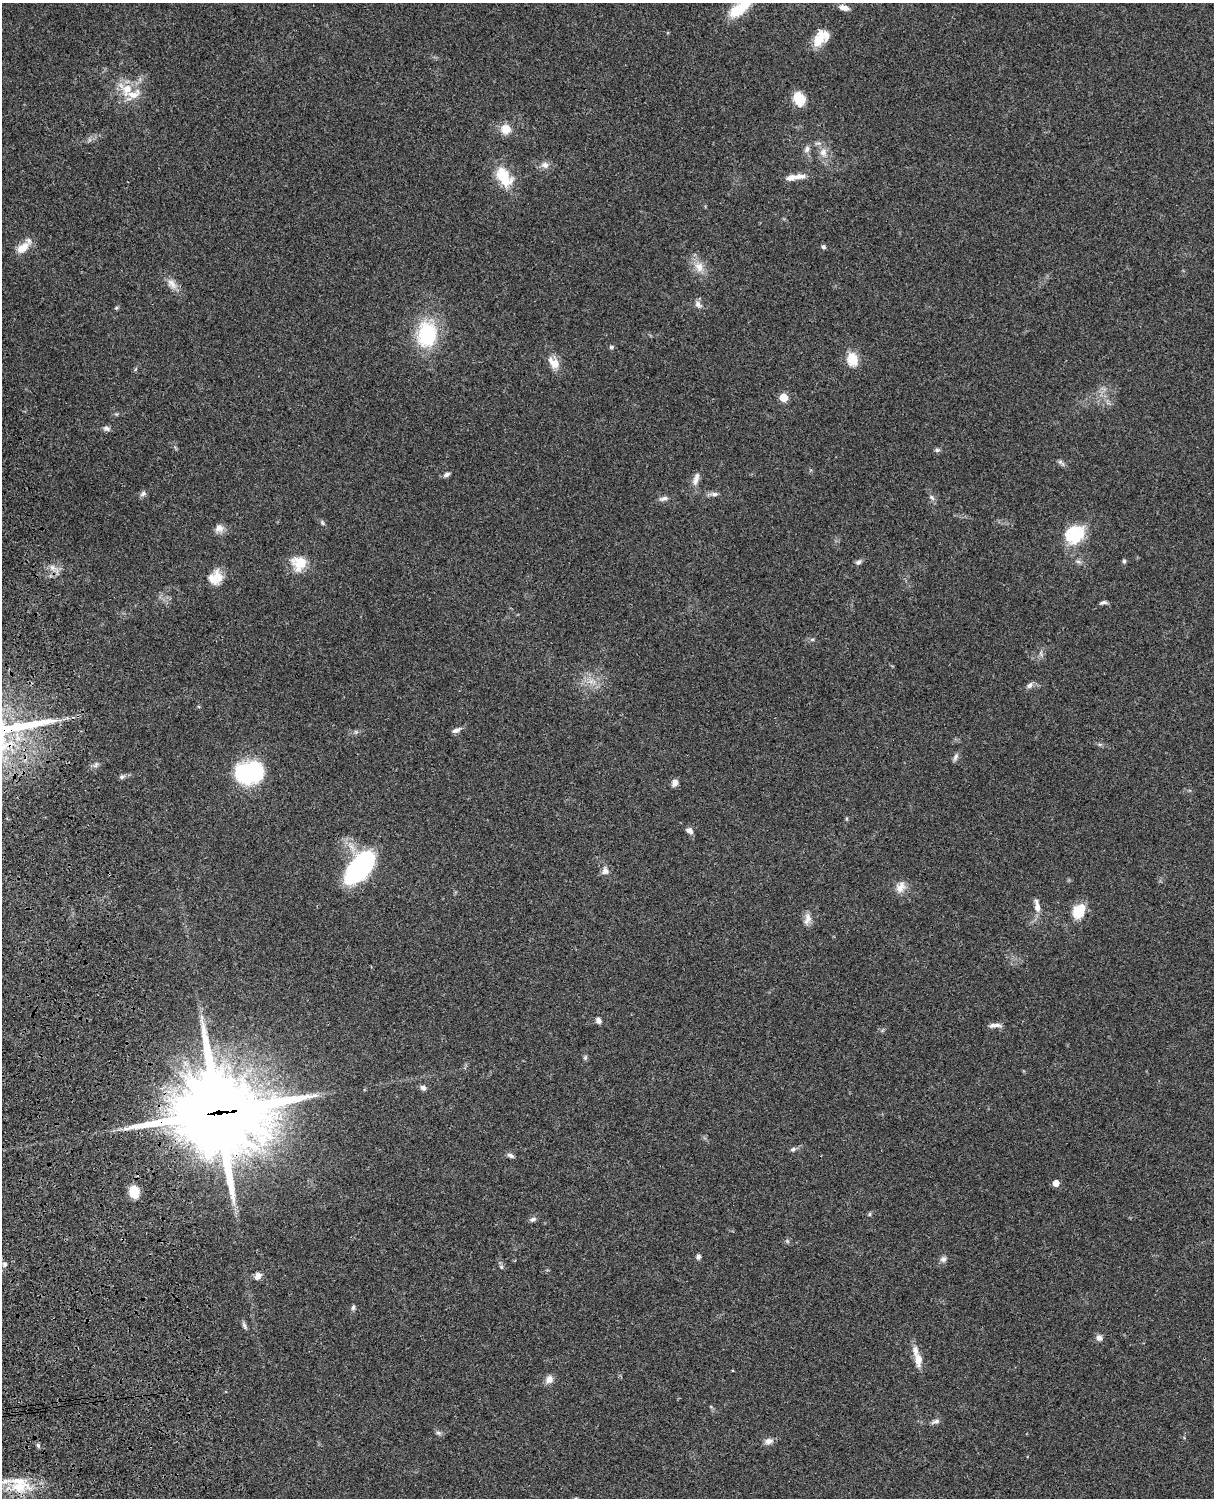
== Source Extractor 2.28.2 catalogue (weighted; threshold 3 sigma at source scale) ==
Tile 7 of 4 x 3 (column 3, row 2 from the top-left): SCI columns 2545-3756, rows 1773-3268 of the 5087 x 4927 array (HDU 1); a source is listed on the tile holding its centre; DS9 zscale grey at full resolution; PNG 1216 x 1500 px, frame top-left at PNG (2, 3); no overlay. Shown black and unused: <1% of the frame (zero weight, under 3 of 4 exposures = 6% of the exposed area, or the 3 px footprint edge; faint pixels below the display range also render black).
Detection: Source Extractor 2.28.2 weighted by HDU 2 'WHT'; one run over the whole footprint, this tile lists its part. Background 0.0867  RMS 0.0062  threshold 0.0278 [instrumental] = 3 sigma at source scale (4.5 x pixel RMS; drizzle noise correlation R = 1.50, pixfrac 1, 0.05/0.05 arcsec/px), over >= 5 px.
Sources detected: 90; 5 inside a brighter listed object's ellipse — not listed separately; the other 85 listed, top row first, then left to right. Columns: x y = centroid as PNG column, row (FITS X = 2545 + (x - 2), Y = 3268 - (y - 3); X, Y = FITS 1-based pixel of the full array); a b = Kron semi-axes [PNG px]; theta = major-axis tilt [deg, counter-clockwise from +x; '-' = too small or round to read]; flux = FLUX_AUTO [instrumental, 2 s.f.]
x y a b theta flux
740 8 32 13 37 18
844 8 12 6 -18 3.6
821 38 21 12 45 12
127 89 21 17 -46 15
799 99 15 12 -65 11
506 129 12 11 - 7.3
807 149 10 6 74 2.4
823 152 11 9 -71 5
545 165 10 8 -19 3.3
504 177 28 17 -55 17
794 177 25 6 8 7.1
823 247 5 5 - 1.3
23 248 19 10 38 7.9
699 267 15 12 -61 7.3
172 284 16 9 -53 4.9
698 304 12 7 -49 2.7
116 308 6 4 43 0.81
427 334 29 22 82 41
611 347 6 5 - 0.96
852 359 18 13 -73 9.9
554 363 16 11 -43 7.4
784 397 5 5 - 20
106 428 10 6 -16 2
937 450 7 5 -1 1.3
1061 462 11 5 -40 1.6
446 474 9 5 27 1.8
696 478 18 7 75 4.1
143 494 9 6 32 1.8
714 494 9 6 0 2.1
664 498 13 6 17 2.2
932 498 9 5 -52 1.7
323 523 8 5 -51 1.2
219 528 12 10 5 4
1074 534 25 21 33 25
1124 561 6 5 - 1.1
858 562 9 6 32 1.8
299 563 20 19 - 12
52 567 8 7 - 2.8
218 576 19 12 -64 7.3
1103 602 9 4 12 1.5
812 639 6 4 -18 0.88
1041 653 9 3 -85 1.4
1030 685 9 6 45 2.2
456 730 12 6 23 2.4
356 732 6 5 - 1
955 757 10 6 59 1.9
96 765 9 5 63 1.7
249 772 28 21 9 58
122 777 8 6 18 1.5
675 783 8 7 - 2.8
846 819 5 3 - 0.67
690 830 8 6 -43 2.7
359 868 27 14 49 120
605 871 11 10 - 3.3
901 887 16 11 60 5.4
1037 907 12 7 -85 4.5
1079 911 18 13 61 12
807 919 16 8 80 4.3
598 1020 7 6 - 2.2
995 1025 16 5 3 2.9
585 1057 7 5 71 1
423 1088 7 6 - 2.3
218 1113 31 29 -8 7000
793 1149 8 6 27 1.6
510 1155 9 5 -24 1.9
1056 1183 5 5 - 8.9
134 1192 11 8 -78 14
869 1214 6 4 88 0.77
533 1219 9 5 26 1.7
787 1241 6 4 -72 0.84
698 1257 6 5 - 1.6
943 1259 9 7 40 2.1
4 1264 7 6 - 1.7
501 1267 6 5 - 1.1
258 1276 9 7 55 3.3
353 1308 7 5 74 1.4
244 1325 11 5 -69 1.5
1099 1338 8 7 - 2.6
918 1360 19 9 -87 6.4
549 1379 10 8 62 4
935 1421 12 5 21 2
438 1433 7 5 -20 1.4
769 1441 11 8 15 3.2
38 1445 6 5 - 1
18 1486 34 16 -1 21
Overlapping masked pixels (flux is a lower limit): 2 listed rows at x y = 359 868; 218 1113
Isophote crosses this tile's border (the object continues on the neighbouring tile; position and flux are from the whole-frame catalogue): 1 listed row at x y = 740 8